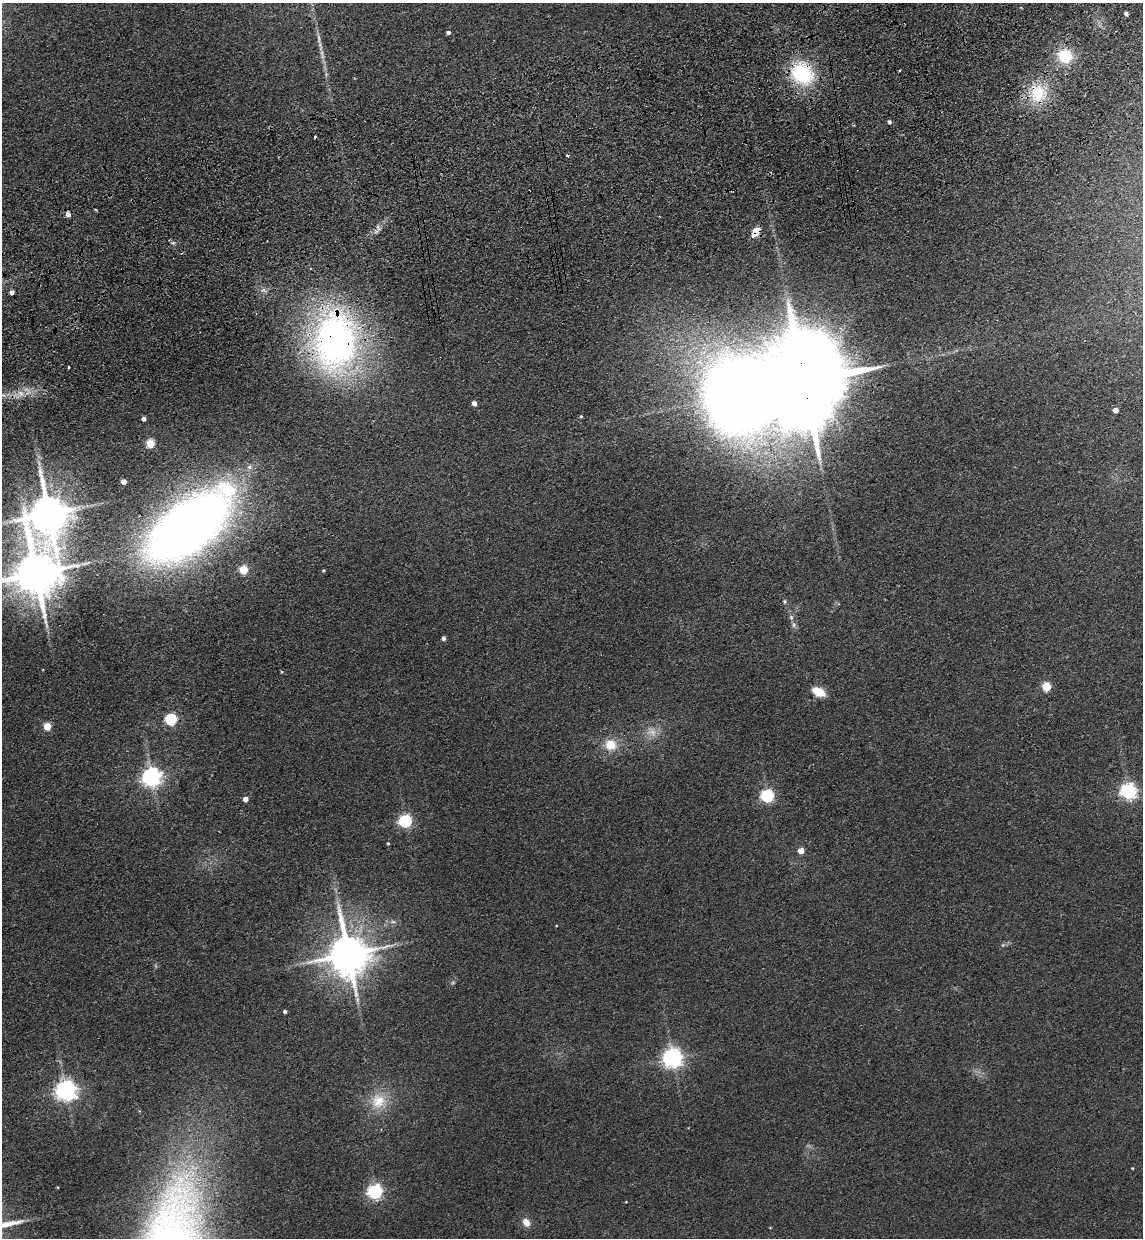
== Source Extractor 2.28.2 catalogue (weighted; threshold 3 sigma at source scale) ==
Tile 10 of 4 x 4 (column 2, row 3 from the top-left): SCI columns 1318-2458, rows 1353-2588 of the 5030 x 5177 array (HDU 1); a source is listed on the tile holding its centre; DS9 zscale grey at full resolution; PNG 1145 x 1240 px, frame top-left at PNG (2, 3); no overlay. Shown black and unused: <1% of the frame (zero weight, under 3 of 4 exposures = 6% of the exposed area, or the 3 px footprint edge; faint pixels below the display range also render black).
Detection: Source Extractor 2.28.2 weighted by HDU 2 'WHT'; one run over the whole footprint, this tile lists its part. Background 0.0889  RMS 0.0068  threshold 0.0306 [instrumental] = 3 sigma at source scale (4.5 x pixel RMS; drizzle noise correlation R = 1.50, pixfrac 1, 0.05/0.05 arcsec/px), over >= 5 px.
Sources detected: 56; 1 too faint to see at this stretch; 1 inside a brighter object's white glare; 2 cosmic-ray / hot-pixel residue — not listed; the other 52 listed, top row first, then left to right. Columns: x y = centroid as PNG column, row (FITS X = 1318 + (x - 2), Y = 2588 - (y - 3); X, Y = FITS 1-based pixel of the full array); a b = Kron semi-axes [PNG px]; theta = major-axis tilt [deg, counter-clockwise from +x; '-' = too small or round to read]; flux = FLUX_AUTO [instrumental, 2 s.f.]
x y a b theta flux
1126 13 4 4 - 2.2
448 32 4 4 - 2
1065 56 21 19 -14 21
900 70 3 2 - 0.73
802 73 28 23 -38 49
1038 93 25 22 87 27
889 122 5 4 - 1.3
68 214 4 4 - 4.1
378 227 9 4 -57 1.8
756 232 11 7 54 8.5
173 243 6 4 19 1
12 292 4 4 - 2.6
335 341 61 42 89 290
68 367 3 3 - 1.8
804 382 33 17 -82 17000
21 393 7 5 -43 2.6
474 403 4 4 - 3.9
1115 410 4 4 - 4.7
581 416 4 3 - 0.79
144 419 4 4 - 2.5
150 444 5 5 - 27
124 482 4 4 - 5.1
49 513 12 12 - 2300
188 527 75 35 39 780
244 570 5 5 - 30
324 571 3 3 - 0.99
36 573 15 13 76 3200
785 601 6 5 - 1.1
791 617 6 4 -46 1.3
794 625 8 5 -74 1.9
443 638 4 4 - 2.2
1047 687 5 5 - 33
818 692 14 8 -27 12
171 719 5 5 - 76
47 726 5 5 - 21
611 745 15 14 - 12
152 777 7 6 - 360
1129 791 6 6 - 230
767 796 6 5 - 120
245 799 4 4 - 6.2
405 821 6 5 - 120
388 843 3 3 - 0.66
801 851 4 4 - 9.1
393 922 8 4 -9 1.6
348 954 13 11 -79 2500
285 1011 4 3 - 1.7
673 1058 7 6 - 390
66 1090 7 7 - 450
378 1101 22 20 46 18
1132 1168 4 2 - 0.44
375 1192 6 6 - 160
526 1222 11 9 -59 5.1
Overlapping masked pixels (flux is a lower limit): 6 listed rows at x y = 802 73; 1038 93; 756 232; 335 341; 804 382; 188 527
Isophote crosses this tile's border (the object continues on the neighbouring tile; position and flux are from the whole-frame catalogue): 1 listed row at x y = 36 573